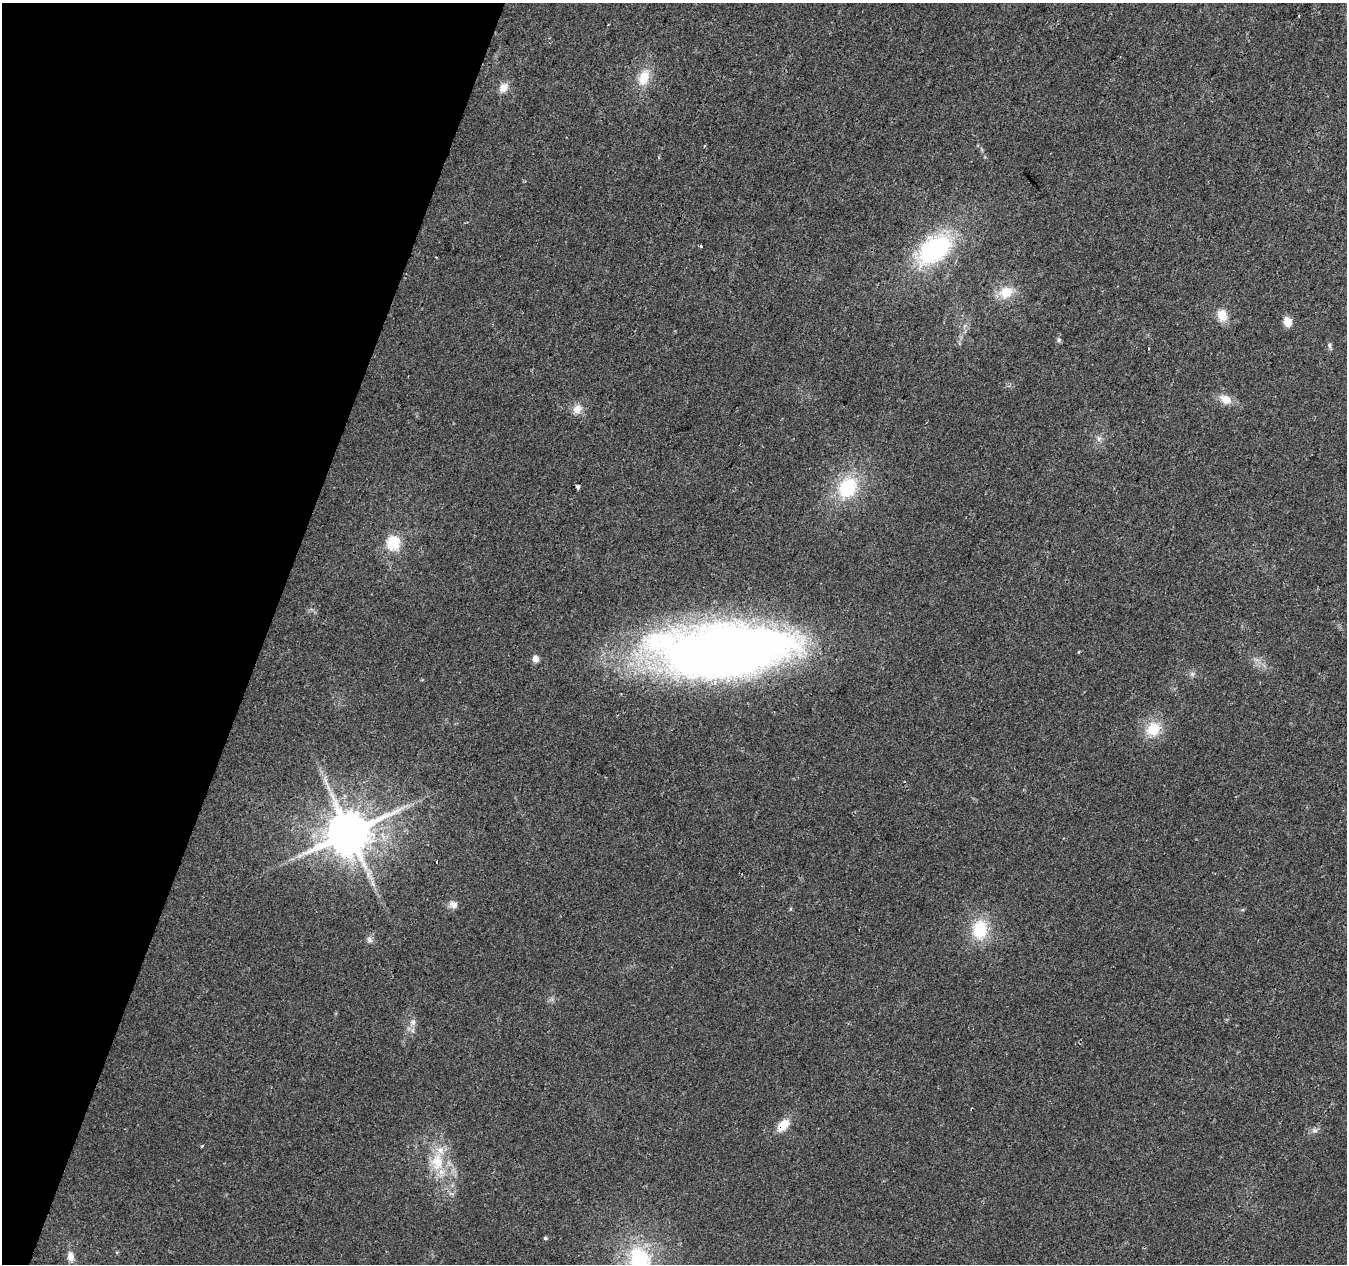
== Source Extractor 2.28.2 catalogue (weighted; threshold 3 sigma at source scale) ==
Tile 9 of 4 x 4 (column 1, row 3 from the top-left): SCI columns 1-1345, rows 1477-2738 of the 5387 x 5542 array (HDU 1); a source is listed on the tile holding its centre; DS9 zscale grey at full resolution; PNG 1349 x 1266 px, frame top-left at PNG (2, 3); no overlay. Shown black and unused: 20% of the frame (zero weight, under 2 of 3 exposures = <1% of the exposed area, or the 3 px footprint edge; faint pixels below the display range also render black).
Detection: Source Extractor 2.28.2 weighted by HDU 2 'WHT'; one run over the whole footprint, this tile lists its part. Background 0.0422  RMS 0.008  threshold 0.036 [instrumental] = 3 sigma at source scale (4.5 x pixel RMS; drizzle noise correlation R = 1.50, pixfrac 1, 0.0396/0.0396 arcsec/px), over >= 5 px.
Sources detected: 39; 3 cosmic-ray / hot-pixel residue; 1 long thin detection or spike segment (spike, bleed or trail) — not listed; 1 inside a brighter listed object's ellipse — not listed separately; the other 34 listed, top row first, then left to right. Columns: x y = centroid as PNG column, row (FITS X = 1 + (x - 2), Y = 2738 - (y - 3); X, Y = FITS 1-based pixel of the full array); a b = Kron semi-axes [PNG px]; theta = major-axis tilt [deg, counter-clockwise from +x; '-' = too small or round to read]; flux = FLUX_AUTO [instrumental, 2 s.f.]
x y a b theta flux
1299 16 3 2 - 0.75
644 77 21 13 69 16
504 87 12 8 49 7.3
705 146 3 3 - 2.3
701 246 3 3 - 0.89
934 250 41 25 40 100
1006 292 18 16 30 17
1222 315 13 10 -72 12
1288 322 11 9 -82 7.6
1059 340 7 6 - 1.8
1330 345 8 6 -89 2.1
1226 399 14 10 -26 9.8
577 409 14 11 47 7.4
1099 439 9 6 -90 2.9
578 487 4 3 - 6
847 488 30 23 59 45
393 543 6 6 - 86
724 651 134 50 2 840
1079 652 4 3 - 0.89
535 659 5 5 - 7.7
1192 674 6 6 - 2.1
1153 729 16 15 - 21
349 833 13 12 - 3800
300 855 7 4 18 2.3
454 905 10 9 - 4.6
980 930 22 17 89 33
369 940 8 7 - 2.9
413 1022 9 7 69 3.4
783 1125 14 9 44 14
1315 1130 8 6 -4 2.5
437 1162 28 19 89 29
545 1238 5 4 - 1.3
71 1257 12 8 -81 5.9
639 1259 29 24 -62 65
Overlapping masked pixels (flux is a lower limit): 1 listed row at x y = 783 1125
Isophote crosses this tile's border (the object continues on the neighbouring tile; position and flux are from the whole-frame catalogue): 1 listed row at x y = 639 1259